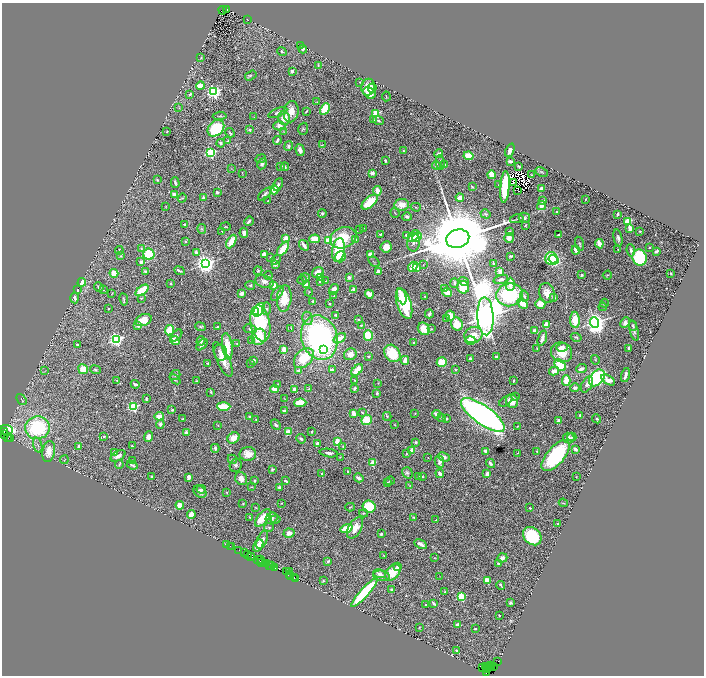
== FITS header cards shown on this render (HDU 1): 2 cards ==
NAXIS1  =                 1404
NAXIS2  =                 1347

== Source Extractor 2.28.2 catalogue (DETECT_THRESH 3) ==
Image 1404 x 1347 px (HDU 1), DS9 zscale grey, zoomed out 1/2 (1 PNG px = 2 x 2 image px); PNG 706 x 678 px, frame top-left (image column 1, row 1346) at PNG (2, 3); each listed source drawn as its Kron ellipse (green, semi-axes under 4 px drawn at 4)
Background 3.52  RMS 0.064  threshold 0.192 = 3 sigma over >= 5 px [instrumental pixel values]
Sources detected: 620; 42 cannot appear on this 1/2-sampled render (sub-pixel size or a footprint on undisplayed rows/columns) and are neither listed nor drawn; of the other 578, the 500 brightest by FLUX_AUTO listed and drawn (78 fainter detections omitted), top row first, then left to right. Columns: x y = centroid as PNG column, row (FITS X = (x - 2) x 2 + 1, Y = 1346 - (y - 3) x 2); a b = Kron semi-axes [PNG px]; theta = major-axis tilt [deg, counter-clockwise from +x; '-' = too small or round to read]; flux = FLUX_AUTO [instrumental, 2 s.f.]
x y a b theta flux
227 9 3 2 - 320
223 10 4 2 - 340
247 20 3 2 - 5.9
300 45 3 2 - 11
303 49 4 4 - 30
282 51 5 3 - 16
201 58 4 3 - 11
318 65 4 3 - 10
292 71 3 2 - 29
251 76 6 3 33 17
359 82 2 2 - 8.1
200 86 4 3 - 140
368 87 8 7 - 150
372 88 4 3 - 40
213 92 4 3 - 3300
369 93 7 5 -41 280
190 94 3 3 - 26
386 96 5 2 - 9.7
317 102 2 2 - 5.8
179 108 3 2 - 6
325 109 6 4 63 370
306 111 4 2 - 13
278 112 10 4 21 37
291 112 10 7 80 120
376 113 3 3 - 720
220 116 7 3 5 16
254 117 3 2 - 5.9
284 118 7 6 - 170
373 120 3 3 - 9.7
378 121 5 3 - 23
279 126 6 4 1 68
216 128 9 7 44 760
303 129 6 4 73 15
250 130 3 3 - 22
167 131 2 2 - 9.3
283 131 3 2 - 6.1
230 133 5 3 - 15
277 140 4 2 - 40
228 141 4 2 - 8.1
221 143 4 3 - 28
322 145 3 2 - 6.7
288 146 5 3 - 20
300 150 6 4 -73 62
510 150 7 3 67 76
404 151 2 2 - 8.1
211 153 3 3 - 1700
439 154 4 3 - 39
468 156 5 4 - 210
261 159 5 3 - 14
386 161 3 3 - 12
510 161 3 2 - 37
440 163 7 3 -85 22
262 164 6 4 61 39
445 164 4 2 - 13
436 165 4 3 - 51
281 166 3 3 - 28
519 166 3 2 - 14
285 167 4 3 - 19
231 169 4 2 - 6.2
541 172 6 3 -25 15
242 173 3 2 - 6.2
372 173 2 2 - 87
491 175 4 3 - 190
531 175 2 2 - 6.1
157 180 3 2 - 15
175 182 5 2 - 24
514 182 2 1 - 6.5
278 184 7 3 64 37
498 185 2 2 - 8.9
472 187 3 2 - 17
505 187 16 4 86 450
541 188 2 2 - 51
274 190 4 3 - 140
377 191 5 3 - 130
518 191 2 1 - 6.2
217 192 2 2 - 46
265 194 8 3 42 27
174 195 3 3 - 80
204 197 3 3 - 28
182 198 4 3 - 12
460 198 4 3 - 130
585 199 3 2 - 6.8
268 201 2 2 - 8.1
542 201 2 2 - 110
370 202 10 5 42 380
402 205 7 6 - 120
166 206 3 2 - 6.2
541 206 4 3 - 170
416 207 5 2 - 12
557 212 3 2 - 14
395 213 5 2 - 7.8
322 214 4 3 - 21
485 214 5 3 - 17
617 214 3 2 - 19
407 217 4 4 - 29
524 218 6 5 - 27
517 219 7 2 11 17
249 221 5 2 - 30
628 221 3 3 - 580
185 224 2 2 - 27
525 225 3 3 - 14
226 227 5 2 - 11
364 228 2 2 - 5.8
630 228 4 2 - 91
202 229 5 4 - 17
360 230 2 2 - 24
222 231 4 2 - 9.8
510 231 2 2 - 13
640 231 2 2 - 14
244 233 5 3 - 47
380 234 2 2 - 11
406 235 4 3 - 24
559 235 3 2 - 15
414 236 7 3 48 320
417 237 5 4 - 210
286 238 4 3 - 92
343 238 13 10 22 390
509 238 5 5 - 63
618 238 8 4 -78 36
314 239 5 4 - 170
458 239 12 9 15 210000
329 240 3 3 - 880
355 240 4 3 - 55
186 242 3 2 - 9.6
231 242 7 4 61 190
414 242 9 6 81 47
579 244 7 3 -75 15
599 244 5 2 - 180
304 245 6 3 -57 63
386 247 5 5 - 130
650 247 2 2 - 8.9
141 249 3 2 - 7.9
283 249 8 4 54 260
618 249 2 2 - 7.4
119 250 4 2 - 19
338 250 12 6 81 580
576 250 4 3 - 72
631 250 6 3 -82 37
656 251 3 2 - 25
196 252 3 3 - 41
149 254 6 5 - 550
264 254 3 3 - 91
371 254 3 3 - 130
121 256 3 3 - 11
511 256 3 2 - 12
271 257 2 2 - 35
340 257 5 5 - 150
640 257 8 7 - 970
551 259 6 6 - 890
276 260 5 2 - 12
553 260 5 3 - 400
141 262 3 3 - 51
374 262 6 2 -33 10
206 264 4 4 - 8800
493 264 3 2 - 28
275 265 4 2 - 34
423 265 3 2 - 5.9
413 267 5 3 - 170
417 268 4 3 - 57
146 271 3 3 - 38
179 271 5 2 - 21
258 271 4 3 - 13
379 271 3 2 - 110
500 271 3 2 - 97
114 273 4 3 - 170
318 273 6 5 - 120
671 273 2 2 - 10
582 275 3 2 - 18
607 275 5 3 - 17
268 276 4 3 - 11
305 277 4 4 - 17
321 277 4 3 - 24
349 277 2 2 - 130
501 279 7 3 16 40
302 280 5 2 - 7.3
326 281 2 2 - 6.5
464 281 5 4 - 35
82 282 4 3 - 130
264 282 9 6 -20 64
320 282 3 2 - 20
454 283 5 2 - 21
171 284 3 2 - 9.6
510 284 7 3 88 180
250 285 5 3 - 16
274 285 4 3 - 180
306 285 3 3 - 68
99 287 5 3 - 26
463 287 6 6 - 250
353 289 3 3 - 35
445 289 3 2 - 75
77 290 3 2 - 9.3
103 290 2 2 - 9
142 290 7 4 38 380
334 290 6 4 56 93
309 292 4 2 - 8.9
447 292 5 3 - 210
112 293 3 2 - 6.4
242 293 3 2 - 85
277 293 8 4 55 46
547 293 10 7 -69 110
369 294 4 3 - 160
510 295 13 11 7 990
334 296 2 2 - 6.9
402 296 8 2 -71 140
424 296 2 2 - 6.8
524 296 5 4 - 32
554 297 3 3 - 52
75 298 5 3 - 47
141 298 3 2 - 7.6
284 298 13 7 85 240
124 299 6 3 -80 16
313 301 3 2 - 18
329 303 2 2 - 11
523 303 6 4 -45 190
604 303 4 3 - 14
404 304 16 7 -73 890
540 304 5 4 - 150
603 307 4 3 - 13
108 309 2 2 - 15
267 309 6 4 85 20
259 310 7 4 59 510
255 311 3 3 - 92
429 314 4 3 - 27
336 315 3 3 - 16
450 316 5 4 - 130
485 316 19 8 -87 35000
307 318 7 5 -79 44
447 319 4 3 - 13
143 320 8 6 22 180
358 320 3 2 - 13
575 320 8 5 -88 210
260 323 18 9 -78 840
595 323 5 4 - 10000
625 323 5 4 - 56
457 324 6 5 - 270
547 324 3 3 - 450
361 325 2 2 - 16
138 326 2 2 - 75
633 326 5 3 - 14
201 327 5 4 - 23
217 327 2 2 - 26
291 328 3 2 - 6.3
250 329 7 4 -10 25
424 329 7 5 -52 160
431 329 3 2 - 7.4
170 330 5 4 - 300
535 331 4 3 - 60
634 331 10 4 -75 33
177 335 7 4 46 31
473 335 9 8 - 190
368 336 5 4 - 330
259 337 8 7 - 350
576 337 5 3 - 18
319 338 22 18 -72 2800
340 338 7 3 31 120
542 338 8 3 73 86
116 339 4 3 - 3500
470 340 5 4 - 150
175 341 5 3 - 130
201 341 5 4 - 28
251 341 4 3 - 12
414 343 3 2 - 28
77 344 2 2 - 45
237 344 3 3 - 8.5
202 345 7 3 44 32
227 346 13 5 -82 240
562 347 6 3 15 87
629 348 3 2 - 27
284 349 4 3 - 150
537 349 3 2 - 7.1
324 350 4 3 - 140
561 352 11 9 -25 230
221 353 8 6 -80 49
392 353 9 7 -54 440
350 354 6 5 - 110
368 356 4 4 - 20
496 357 4 3 - 20
304 358 11 8 46 380
470 358 3 2 - 22
223 359 19 6 -66 160
253 360 3 3 - 43
405 360 4 3 - 110
595 360 5 2 - 9.6
442 362 5 4 - 220
208 363 3 3 - 16
250 364 3 2 - 9.2
560 365 6 5 - 450
83 369 5 4 - 200
581 369 5 3 - 51
96 370 5 4 - 18
332 370 4 3 - 59
357 370 7 3 45 220
455 370 3 3 - 11
45 371 3 2 - 6.1
299 371 3 3 - 48
554 371 5 3 - 82
175 375 5 4 - 29
625 375 7 2 74 53
597 378 9 6 51 980
175 379 6 4 -40 25
117 380 3 2 - 6.3
354 380 3 2 - 12
566 380 5 3 - 190
608 380 8 4 -33 92
197 381 4 3 - 10
513 381 2 2 - 15
378 383 2 2 - 7.1
135 384 4 2 - 30
278 384 3 3 - 8.6
587 385 8 5 62 48
355 388 4 3 - 21
575 388 5 4 - 34
274 389 4 3 - 120
295 389 3 3 - 80
309 389 3 2 - 9.9
211 392 4 3 - 16
377 393 3 3 - 18
515 396 3 2 - 13
146 399 4 2 - 21
284 399 3 2 - 6.9
21 400 6 2 -50 12
506 401 7 2 39 17
512 401 7 6 - 160
300 403 6 4 4 190
224 406 7 3 -2 330
133 407 3 3 - 1600
172 410 4 4 - 18
284 411 3 3 - 44
362 412 3 3 - 10
354 413 4 3 - 73
415 413 3 3 - 9.5
437 414 4 3 - 96
483 415 26 9 -35 6400
580 415 2 2 - 20
159 416 4 4 - 130
387 416 4 2 - 11
250 417 2 2 - 42
442 418 4 3 - 15
182 419 3 2 - 13
256 419 3 2 - 11
446 419 4 3 - 20
597 419 5 3 - 18
366 420 5 5 - 270
558 420 3 2 - 43
160 424 4 3 - 40
218 425 3 2 - 6.2
276 425 6 4 -48 27
395 425 2 2 - 8.3
517 426 4 2 - 7.6
38 428 12 11 - 1100
6 430 7 4 -3 800
4 431 2 1 - 220
288 432 4 3 - 140
312 432 3 2 - 12
186 433 3 3 - 35
4 434 4 3 - 450
104 436 3 2 - 14
149 437 5 4 - 74
572 437 4 4 - 18
8 438 3 2 - 220
233 438 6 5 - 120
569 438 6 5 - 66
10 439 2 1 - 1500
301 439 5 3 - 23
337 441 4 3 - 120
416 442 3 3 - 20
317 443 3 3 - 48
38 445 8 3 -74 21
132 446 4 3 - 11
78 447 3 2 - 28
343 447 3 3 - 8.8
215 448 4 3 - 29
575 449 4 2 - 52
412 450 4 3 - 160
49 451 10 6 80 140
485 451 3 2 - 58
537 451 3 2 - 17
115 452 4 3 - 35
329 453 9 3 -8 48
517 453 4 2 - 7.8
248 454 8 7 - 150
406 454 3 2 - 8.7
118 456 8 4 30 59
556 456 19 9 49 1200
340 457 4 2 - 7.2
444 457 6 4 -25 38
428 458 3 2 - 5.9
232 459 5 3 - 16
64 460 4 2 - 7.9
133 460 3 3 - 13
439 462 6 4 -80 46
372 463 4 2 - 250
490 463 5 3 - 39
119 465 4 2 - 9.9
132 465 5 2 - 22
236 465 7 5 65 42
272 469 3 2 - 18
348 472 2 2 - 33
407 473 6 5 - 33
440 473 4 3 - 35
322 474 4 3 - 18
487 474 4 3 - 76
151 476 3 2 - 13
418 476 3 2 - 7.8
422 476 3 3 - 9.5
189 477 4 3 - 37
576 477 2 2 - 7.8
359 478 5 3 - 47
241 479 7 5 -60 81
255 481 3 3 - 18
286 481 4 3 - 20
390 481 4 3 - 15
388 482 3 3 - 7
409 486 4 2 - 8.9
252 487 2 2 - 7.3
279 487 4 3 - 26
201 489 4 2 - 17
200 492 7 5 -37 54
227 492 2 2 - 6.8
281 503 2 2 - 6.4
563 503 5 2 - 6.9
243 504 2 2 - 9.2
180 505 4 4 - 110
350 507 5 2 - 9.2
369 507 6 6 - 440
256 508 3 2 - 7.8
530 508 2 2 - 6.7
364 513 4 4 - 15
191 515 4 4 - 130
249 517 3 2 - 7.4
414 517 3 3 - 12
263 518 10 5 51 330
272 518 6 5 - 38
275 519 5 3 - 12
436 520 2 2 - 13
558 524 2 2 - 29
269 527 5 3 - 16
347 528 6 3 19 300
355 528 11 6 60 130
289 533 6 4 14 70
381 534 2 2 - 46
532 536 10 8 -43 830
262 540 9 5 66 57
421 544 7 2 -28 49
227 545 4 1 - 140
230 546 2 1 - 31
258 546 7 4 57 130
232 547 2 1 - 210
239 550 3 1 - 230
244 553 3 1 - 220
248 555 2 1 - 270
384 555 3 2 - 6.4
250 556 2 1 - 240
252 557 3 1 - 190
435 558 3 2 - 6
502 558 5 4 - 45
260 559 2 1 - 220
259 560 4 2 - 830
328 561 4 3 - 23
262 562 2 1 - 240
267 564 3 2 - 610
498 564 3 3 - 23
270 565 2 2 - 240
271 565 3 1 - 410
275 567 4 2 - 720
398 567 3 3 - 40
289 571 3 2 - 12
286 572 2 1 - 27
393 572 9 6 51 310
380 574 7 4 -11 42
289 575 2 1 - 72
291 576 3 2 - 410
382 576 8 5 -11 53
294 577 2 1 - 220
440 577 3 2 - 6.5
296 579 2 1 - 160
323 581 3 2 - 12
487 581 4 3 - 150
501 585 4 2 - 13
392 590 3 3 - 26
445 592 3 2 - 15
364 593 19 4 48 1000
461 597 3 3 - 890
434 603 4 2 - 21
510 603 4 3 - 19
425 605 3 2 - 9.7
499 615 2 2 - 8.8
458 625 4 3 - 26
419 628 3 2 - 6.5
475 628 2 2 - 41
457 650 4 3 - 16
497 662 3 2 - 410
490 665 2 1 - 80
493 666 3 1 - 150
483 667 2 1 - 6
486 667 3 1 - 210
489 668 3 2 - 290
492 668 2 1 - 120
487 669 2 1 - 58
487 672 3 2 - 67
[78 fainter detections neither listed nor drawn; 42 sub-pixel or undisplayed-footprint detections neither listed nor drawn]